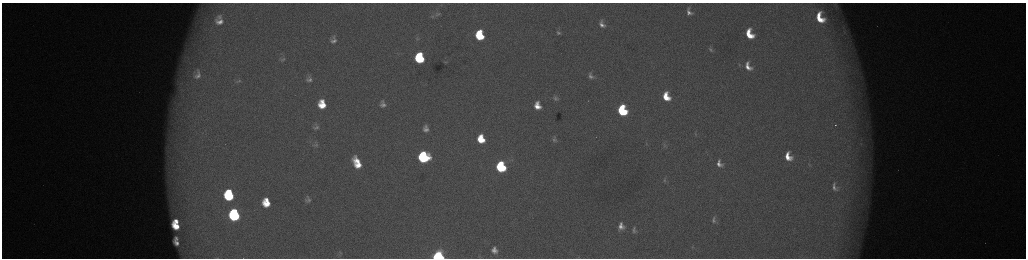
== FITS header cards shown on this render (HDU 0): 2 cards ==
NAXIS1  =                 2048 /fastest changing axis
NAXIS2  =                  512 /next to fastest changing axis

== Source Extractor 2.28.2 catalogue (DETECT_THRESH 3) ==
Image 2048 x 512 px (HDU 0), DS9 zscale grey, zoomed out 1/2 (1 PNG px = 2 x 2 image px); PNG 1028 x 260 px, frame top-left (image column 1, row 511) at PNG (2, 3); no overlay
Background 176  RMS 2.1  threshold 6.17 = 3 sigma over >= 5 px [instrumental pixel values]
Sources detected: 73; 5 cannot appear on this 1/2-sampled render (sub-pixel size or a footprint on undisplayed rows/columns) and are not listed; the other 68 listed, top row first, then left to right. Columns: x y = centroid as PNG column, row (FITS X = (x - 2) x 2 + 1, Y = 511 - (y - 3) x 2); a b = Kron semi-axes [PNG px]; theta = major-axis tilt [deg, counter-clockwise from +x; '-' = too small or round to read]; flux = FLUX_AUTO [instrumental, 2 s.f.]
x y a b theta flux
835 4 9 5 2 1500
689 12 9 6 -67 2300
438 14 9 6 -1 1700
688 14 2 2 - 370
432 16 8 5 -7 1100
220 17 9 7 -13 1900
820 18 10 6 -64 11000
219 22 12 8 -8 4400
602 24 7 5 -69 2400
844 32 5 3 - 640
558 33 5 4 - 920
749 34 9 6 -65 11000
479 35 9 7 -77 23000
334 37 6 5 - 870
418 39 7 4 -7 810
333 41 8 6 0 1900
711 50 7 4 -39 930
187 58 7 4 11 1600
419 58 8 6 -82 35000
283 59 6 5 - 820
445 62 4 3 - 390
739 65 5 3 - 370
748 66 9 6 -65 4200
197 74 14 10 87 4100
591 76 6 4 -66 1600
309 80 8 6 14 1800
238 81 7 4 22 610
666 97 8 6 -67 9300
556 98 7 5 -52 1200
322 104 10 8 -84 11000
382 104 10 8 -79 2900
537 106 8 6 -70 5600
622 110 8 6 -69 39000
316 124 5 4 - 680
835 125 2 1 - 970
426 126 6 4 -67 830
316 127 8 6 14 1400
426 130 6 4 -16 1800
695 134 4 2 - 300
481 139 7 6 - 11000
554 139 9 7 -67 1400
861 144 5 4 - 650
316 145 7 5 18 920
664 145 6 4 -68 770
423 157 8 7 - 57000
788 157 8 6 -64 6500
357 163 11 6 -66 9500
719 164 7 5 -67 2400
809 164 6 2 -56 430
501 167 7 6 - 50000
665 180 7 4 -89 640
834 187 9 5 -76 1900
229 195 9 7 -82 35000
308 199 11 8 -85 2200
266 202 8 6 -81 11000
234 215 9 7 -82 61000
714 220 8 4 87 1300
176 221 5 3 - 3200
176 226 8 5 -42 8800
621 226 10 8 -90 3800
634 230 9 5 89 1300
176 238 4 3 - 1200
177 243 7 4 -46 2500
692 247 5 2 - 370
494 250 7 6 - 2900
340 253 9 7 -72 1400
438 256 6 5 - 86000
578 257 4 3 - 360
At the frame edge (FLAGS 8, measured only in part): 1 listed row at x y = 438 256
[5 sub-pixel or undisplayed-footprint detections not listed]